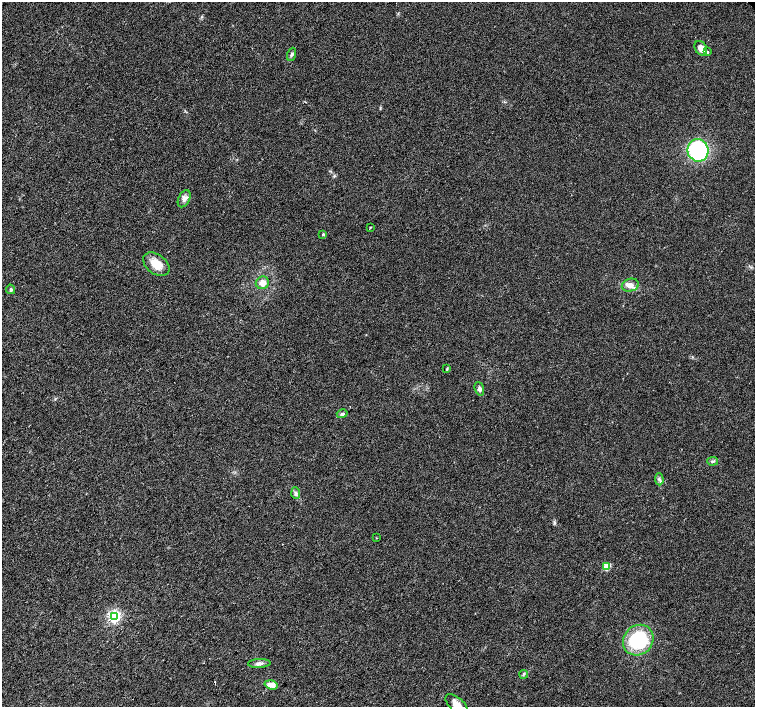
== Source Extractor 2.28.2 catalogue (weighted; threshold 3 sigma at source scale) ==
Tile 7 of 4 x 4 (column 3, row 2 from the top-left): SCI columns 3020-4524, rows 3047-4455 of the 6032 x 6027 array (HDU 1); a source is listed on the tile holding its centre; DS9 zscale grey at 2 x 2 block average (1 PNG px = mean of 2 x 2 image px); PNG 757 x 709 px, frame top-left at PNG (2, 2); each listed source drawn as its Kron ellipse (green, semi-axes under 4 px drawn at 4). Shown black and unused: <1% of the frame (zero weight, under 3 of 4 exposures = <1% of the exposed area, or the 3 px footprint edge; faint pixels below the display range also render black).
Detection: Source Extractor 2.28.2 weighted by HDU 2 'WHT'; one run over the whole footprint, this tile lists its part. Background 0.0212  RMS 0.0037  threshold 0.0165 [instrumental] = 3 sigma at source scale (4.5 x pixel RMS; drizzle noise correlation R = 1.50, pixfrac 1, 0.0396/0.0396 arcsec/px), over >= 5 px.
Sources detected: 25; all 25 listed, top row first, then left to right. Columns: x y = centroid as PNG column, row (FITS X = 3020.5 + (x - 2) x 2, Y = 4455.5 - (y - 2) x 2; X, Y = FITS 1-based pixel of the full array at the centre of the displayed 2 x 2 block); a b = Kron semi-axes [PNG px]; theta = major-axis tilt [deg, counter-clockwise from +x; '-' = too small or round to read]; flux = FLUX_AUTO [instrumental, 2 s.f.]
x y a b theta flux
701 48 8 6 -59 5.9
707 52 4 3 - 1.8
292 54 7 4 70 1.9
698 150 11 10 - 130
184 199 9 5 63 3.8
370 227 3 2 - 0.64
323 234 3 3 - 1.1
156 264 15 9 -37 12
262 283 7 6 - 6.2
630 285 9 6 14 4.8
11 289 5 4 - 1.6
447 369 4 2 - 0.79
479 389 7 4 -70 2.4
342 414 5 4 - 1.8
712 461 5 3 - 1.4
659 479 6 3 -86 1.8
296 493 6 4 -85 1.9
376 538 2 2 - 0.4
607 566 3 3 - 30
114 616 4 4 - 150
638 640 16 14 45 58
259 663 11 4 2 3.5
524 674 4 3 - 1.1
271 685 6 4 -16 7.2
457 705 13 7 -43 7.8
Isophote crosses this tile's border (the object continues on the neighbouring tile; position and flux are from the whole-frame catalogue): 1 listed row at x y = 457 705